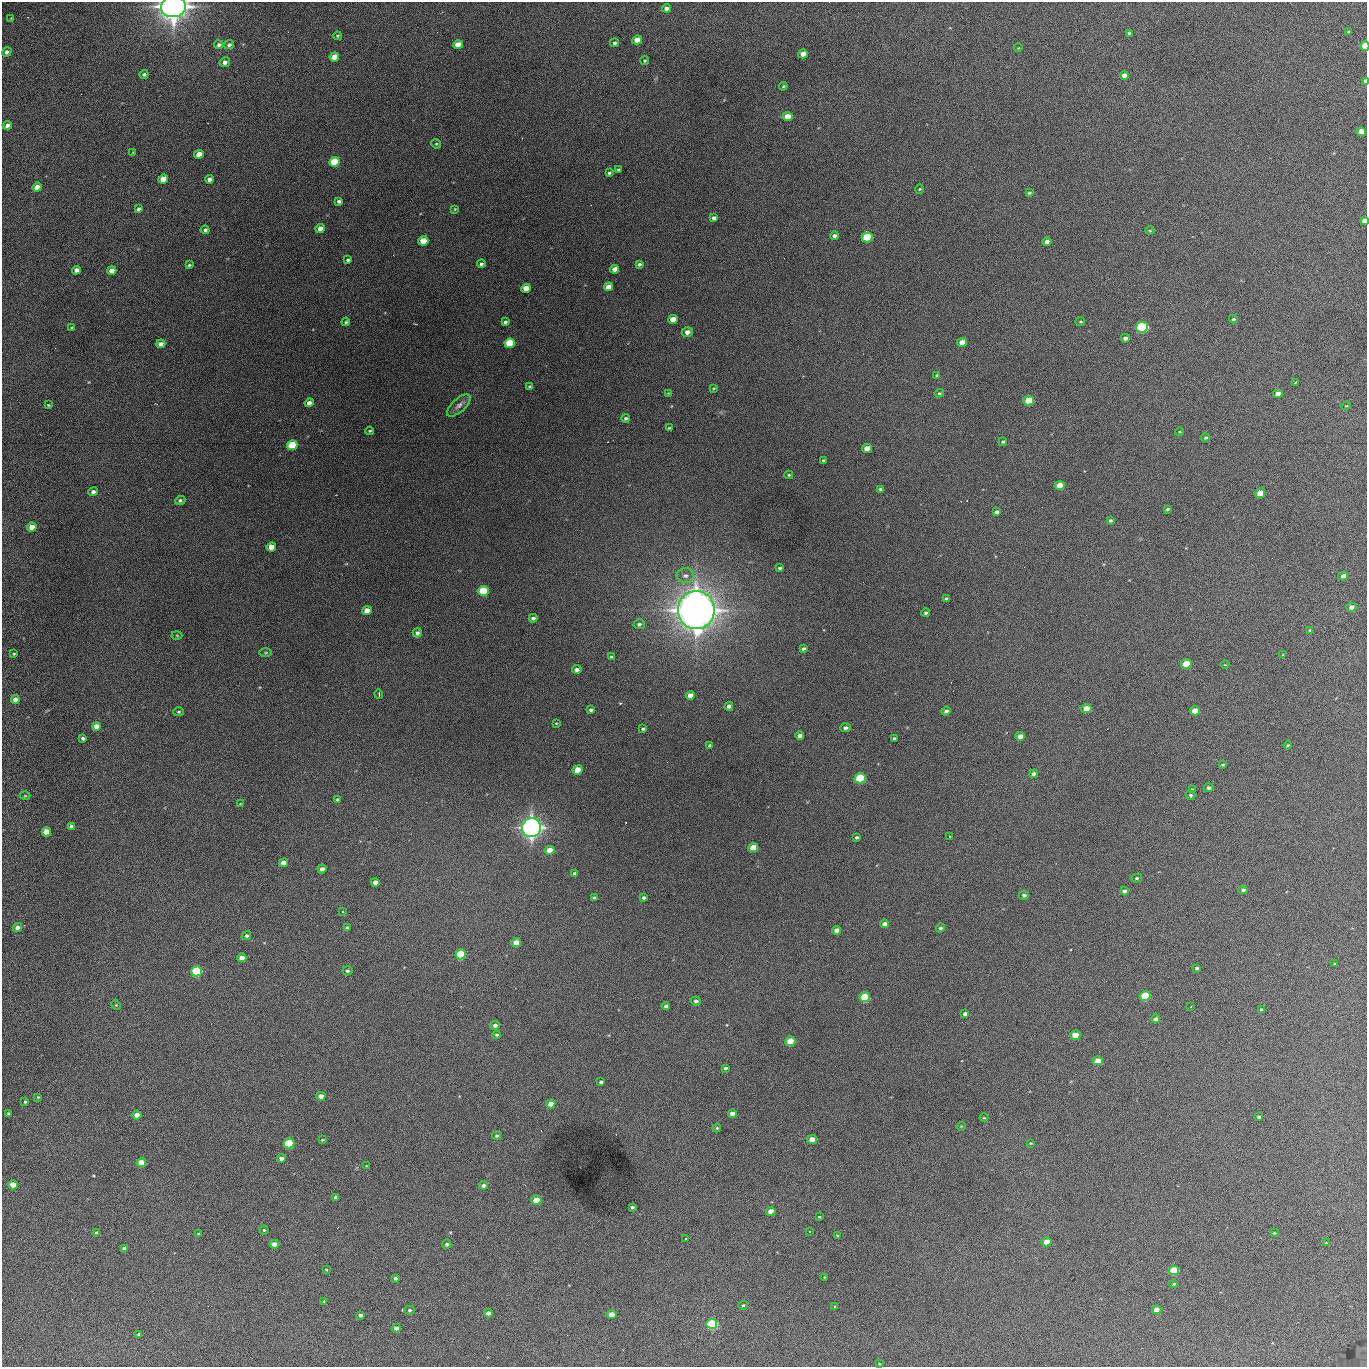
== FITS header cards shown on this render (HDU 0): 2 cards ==
NAXIS1  =                 1365 /fastest changing axis
NAXIS2  =                 1365 /next to fastest changing axis

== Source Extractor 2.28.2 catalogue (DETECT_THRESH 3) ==
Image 1365 x 1365 px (HDU 0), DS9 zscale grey, 1 PNG px = 1 image px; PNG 1369 x 1369 px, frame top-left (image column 1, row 1365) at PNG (2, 2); each listed source drawn as its Kron ellipse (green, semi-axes under 4 px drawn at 4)
Background 425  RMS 72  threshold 216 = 3 sigma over >= 5 px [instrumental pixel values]
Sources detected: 254; all 254 listed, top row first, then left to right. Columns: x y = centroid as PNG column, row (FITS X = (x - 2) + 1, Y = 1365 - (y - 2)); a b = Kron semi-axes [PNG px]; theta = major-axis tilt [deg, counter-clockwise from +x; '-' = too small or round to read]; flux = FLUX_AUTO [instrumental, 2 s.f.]
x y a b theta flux
173 7 12 10 12 4.2e+06
666 8 4 4 - 2.1e+04
11 18 3 3 - 3.2e+03
1349 31 3 2 - 4.4e+03
1129 33 4 3 - 7.4e+03
337 36 4 3 - 5.2e+03
637 40 5 4 - 6.5e+04
615 43 4 4 - 1.1e+04
219 45 4 4 - 1.3e+04
229 45 5 4 - 1.4e+04
458 45 5 4 - 7.1e+04
1365 46 4 3 - 2.6e+05
1018 48 4 3 - 3.9e+03
7 52 5 4 - 1.5e+04
803 54 5 4 - 4.0e+04
334 57 5 4 - 6.9e+04
645 61 4 4 - 5.9e+03
225 62 5 4 - 2.0e+04
144 74 4 4 - 9.7e+03
1124 75 4 4 - 2.9e+04
1365 81 4 3 - 1.9e+04
783 86 4 3 - 6.0e+03
787 116 5 4 - 6.3e+04
7 125 5 4 - 2.0e+04
1361 132 5 4 - 7.5e+04
436 144 5 4 - 6.1e+03
133 152 2 2 - 2.5e+03
199 154 5 4 - 6.0e+04
334 162 5 4 - 2.1e+05
618 170 3 3 - 5.9e+03
609 173 4 3 - 7.5e+03
163 179 5 4 - 8.4e+04
209 179 4 3 - 1.8e+04
37 187 5 4 - 4.5e+04
920 189 4 3 - 3.9e+03
1029 193 4 3 - 7.1e+03
339 201 4 3 - 1.2e+04
138 209 4 3 - 1.1e+04
455 209 4 3 - 5.1e+03
714 218 4 4 - 1.8e+04
1364 221 4 4 - 4.4e+04
320 228 4 4 - 3.9e+04
205 230 4 4 - 1.2e+04
1150 231 5 3 - 4.5e+03
834 236 4 4 - 1.4e+04
867 237 5 5 - 3.8e+05
423 241 5 4 - 9.3e+04
1047 242 4 4 - 2.8e+04
348 260 4 3 - 9.8e+03
481 264 4 4 - 1.1e+04
639 264 4 3 - 1.2e+04
189 265 4 3 - 6.5e+03
615 269 4 4 - 4.0e+04
77 270 4 4 - 2.8e+04
112 271 4 4 - 4.3e+04
608 287 4 4 - 5.0e+04
526 288 5 4 - 9.4e+04
673 319 5 4 - 5.1e+04
1234 319 4 3 - 8.1e+03
346 322 4 4 - 6.9e+03
505 322 4 3 - 1.0e+04
1080 322 5 2 - 4.6e+03
72 327 4 3 - 4.5e+03
1142 327 6 5 - 7.6e+05
687 332 5 4 - 2.6e+04
1125 338 4 4 - 1.6e+04
962 342 5 4 - 5.1e+04
510 343 5 5 - 2.7e+05
161 344 5 4 - 2.7e+04
937 375 4 3 - 5.4e+03
1295 382 3 2 - 3.3e+03
530 387 4 3 - 1.1e+04
714 388 4 3 - 4.6e+03
668 393 3 3 - 3.5e+03
939 393 5 4 - 7.0e+03
1278 394 5 4 - 3.9e+04
1029 401 5 4 - 1.9e+05
309 403 4 4 - 2.5e+04
48 405 3 3 - 4.8e+03
459 405 14 6 42 2.5e+04
1346 406 5 3 - 3.5e+03
626 418 4 4 - 1.0e+04
669 428 3 3 - 5.3e+03
370 431 4 3 - 5.7e+03
1179 432 4 3 - 5.3e+03
1206 438 4 4 - 7.7e+03
1003 442 4 4 - 6.6e+03
292 445 5 5 - 3.6e+05
867 448 5 4 - 5.3e+04
823 460 4 3 - 4.2e+03
789 475 4 3 - 6.1e+03
1060 486 5 4 - 9.9e+04
881 489 4 3 - 1.1e+04
93 492 5 4 - 1.6e+04
1260 493 5 4 - 7.5e+04
180 500 5 4 - 1.1e+04
1167 509 3 3 - 6.8e+03
997 512 4 3 - 1.4e+04
1110 520 4 4 - 1.0e+04
32 527 5 4 - 6.5e+04
271 547 5 4 - 5.4e+04
780 568 4 3 - 9.0e+03
685 576 9 7 -1 2.3e+04
1343 576 5 4 - 2.9e+04
483 591 5 5 - 4.4e+05
947 599 4 4 - 1.5e+04
1351 607 5 4 - 2.7e+04
367 610 5 4 - 4.9e+04
696 610 19 18 - 6.2e+06
926 613 4 4 - 9.0e+03
533 618 4 4 - 1.4e+04
639 624 6 5 - 1.2e+04
1310 630 3 3 - 5.4e+03
417 633 5 4 - 1.6e+04
177 635 5 3 - 4.7e+03
803 649 4 3 - 1.1e+04
266 653 6 3 1 5.9e+03
14 654 3 2 - 5.5e+03
1283 655 4 3 - 4.3e+03
611 657 4 3 - 6.6e+03
1186 664 5 4 - 1.8e+05
1225 665 4 3 - 3.1e+03
577 669 5 4 - 1.6e+04
379 694 5 2 - 4.6e+03
690 695 4 4 - 5.0e+04
15 699 4 4 - 3.0e+04
729 706 4 4 - 1.6e+04
1086 708 5 4 - 7.7e+04
591 710 4 3 - 1.1e+04
946 711 5 4 - 1.4e+04
1195 711 5 4 - 9.4e+04
179 712 5 4 - 7.1e+03
556 723 3 3 - 3.7e+03
96 726 4 4 - 4.3e+04
845 728 5 4 - 1.3e+04
643 729 4 3 - 6.5e+03
800 736 4 4 - 2.1e+04
1020 736 5 4 - 3.0e+04
83 738 4 3 - 1.2e+04
894 738 3 3 - 6.3e+03
1288 745 4 3 - 5.1e+03
710 746 4 3 - 1.2e+04
1223 765 4 3 - 6.2e+03
578 770 5 4 - 1.1e+05
1034 774 4 4 - 1.5e+04
860 778 5 5 - 4.2e+05
1209 788 5 4 - 1.3e+04
1192 789 4 3 - 4.5e+03
1190 795 5 4 - 8.5e+03
25 796 5 3 - 4.9e+03
338 800 4 4 - 9.2e+03
240 804 4 2 - 3.2e+03
72 826 4 4 - 2.7e+04
531 828 10 9 - 2.6e+06
46 832 5 4 - 1.1e+05
949 836 3 2 - 4.5e+03
857 837 3 3 - 7.0e+03
753 848 5 4 - 1.1e+05
550 850 5 4 - 7.1e+04
283 863 4 4 - 5.0e+04
322 869 4 4 - 2.2e+04
574 873 4 3 - 9.9e+03
1137 878 5 4 - 7.1e+03
375 882 4 4 - 2.6e+04
1243 890 5 4 - 1.2e+04
1124 891 4 3 - 1.5e+04
1024 895 5 4 - 1.4e+04
594 897 3 3 - 6.9e+03
644 898 3 3 - 1.0e+04
342 912 3 2 - 4.4e+03
884 924 4 4 - 2.4e+04
17 927 5 4 - 2.0e+04
347 928 4 4 - 9.2e+03
940 928 4 4 - 1.0e+04
836 930 4 4 - 3.4e+04
246 936 5 4 - 1.0e+04
516 942 5 4 - 6.5e+04
460 954 5 5 - 3.8e+05
242 958 4 4 - 4.5e+04
1335 964 3 3 - 5.6e+03
1197 968 4 3 - 9.0e+03
197 971 5 5 - 5.9e+05
347 971 5 4 - 9.4e+03
1145 996 5 5 - 2.7e+05
865 997 5 5 - 3.1e+05
696 1001 5 4 - 1.2e+04
116 1005 5 4 - 5.1e+03
666 1006 4 4 - 1.5e+04
1191 1006 2 2 - 3.0e+03
1261 1010 4 3 - 5.1e+03
965 1014 4 4 - 1.8e+04
1156 1019 4 4 - 1.6e+04
495 1025 5 4 - 1.8e+04
496 1035 4 3 - 6.8e+03
1075 1035 5 4 - 9.4e+04
790 1041 5 5 - 1.3e+05
1098 1061 5 4 - 7.3e+04
725 1068 4 4 - 9.7e+03
601 1082 4 3 - 1.2e+04
321 1096 4 4 - 3.4e+04
38 1097 4 4 - 4.4e+03
25 1102 4 3 - 6.7e+03
551 1104 5 4 - 4.5e+04
8 1114 3 3 - 8.4e+03
732 1114 4 4 - 3.3e+04
137 1115 4 4 - 4.5e+04
1259 1117 4 3 - 1.1e+04
984 1118 4 3 - 4.4e+03
961 1126 4 4 - 5.0e+03
717 1128 4 4 - 4.6e+03
497 1136 4 4 - 9.0e+03
812 1139 5 4 - 5.9e+04
322 1140 4 3 - 4.3e+03
289 1143 5 5 - 4.2e+05
1031 1143 4 3 - 4.8e+03
281 1158 4 4 - 2.4e+04
141 1163 5 4 - 1.1e+05
366 1166 3 2 - 3.3e+03
13 1185 5 4 - 8.1e+04
483 1185 4 4 - 1.4e+04
336 1197 3 3 - 1.1e+04
536 1200 5 4 - 1.0e+05
632 1207 3 3 - 8.1e+03
771 1211 5 4 - 5.3e+04
819 1217 3 2 - 4.3e+03
264 1230 4 4 - 5.2e+03
810 1231 3 2 - 4.2e+03
97 1233 4 4 - 1.7e+04
1274 1233 4 3 - 4.9e+03
198 1234 3 3 - 4.8e+03
837 1235 4 3 - 5.2e+03
685 1239 2 2 - 4.4e+03
1046 1242 5 4 - 7.3e+04
1326 1243 4 3 - 5.0e+03
274 1244 4 4 - 4.6e+04
447 1244 4 4 - 1.3e+04
124 1249 4 4 - 2.3e+04
326 1270 3 2 - 3.7e+03
1174 1270 5 4 - 2.8e+05
825 1277 3 3 - 4.4e+03
395 1278 4 3 - 1.1e+04
1174 1284 4 3 - 4.9e+03
324 1301 4 3 - 4.0e+03
743 1305 4 4 - 6.2e+03
835 1307 3 3 - 5.3e+03
409 1310 5 4 - 7.2e+03
1156 1310 5 4 - 6.3e+04
488 1313 4 4 - 2.6e+04
612 1314 5 4 - 5.9e+04
360 1315 4 3 - 1.2e+04
712 1324 5 5 - 5.8e+05
396 1328 4 4 - 2.7e+04
139 1334 3 3 - 5.4e+03
879 1364 3 2 - 3.9e+03
At the frame edge (FLAGS 8, measured only in part): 4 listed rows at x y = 173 7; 1365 46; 1365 81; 1364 221

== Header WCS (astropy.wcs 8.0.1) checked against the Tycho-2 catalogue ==
Header WCS as astropy/WCSLIB reads it (applying the file's SIP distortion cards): RA---TAN-SIP/DEC--TAN-SIP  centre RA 02:17:46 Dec +13:21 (34.44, +13.35 deg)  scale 1.91 arcsec/px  FOV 43.5' x 43.6'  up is -180 deg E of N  parity flipped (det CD > 0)
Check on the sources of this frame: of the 60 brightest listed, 14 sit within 2.9 arcsec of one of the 15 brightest Tycho-2 stars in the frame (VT <= 12.67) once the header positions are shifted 0.64 arcsec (0.57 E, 0.30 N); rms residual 1.38 arcsec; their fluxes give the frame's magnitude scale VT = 25.70 - 2.5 log10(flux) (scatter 0.24 mag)
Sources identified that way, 14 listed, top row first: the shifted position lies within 2.9 arcsec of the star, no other Tycho-2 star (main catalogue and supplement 1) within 5.8 arcsec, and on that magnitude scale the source's flux lands within +1.5 / -3 mag of the star's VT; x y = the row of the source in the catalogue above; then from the Tycho-2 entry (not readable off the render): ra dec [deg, ICRS J2000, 3 dp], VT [Tycho-2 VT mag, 2 dp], TYC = Tycho-2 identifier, HIP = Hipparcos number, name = IAU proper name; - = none
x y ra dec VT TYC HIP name
173 7 34.717 +12.992 7.01 637-807-1 10784 -
1365 46 34.068 +13.016 12.11 637-923-1 - -
867 237 34.341 +13.116 11.78 637-767-1 - -
1142 327 34.191 +13.165 10.78 637-980-1 - -
510 343 34.536 +13.172 12.67 637-944-1 - -
292 445 34.655 +13.226 12.20 637-883-1 - -
483 591 34.551 +13.304 11.62 637-695-1 - -
860 778 34.345 +13.404 11.61 637-1245-1 - -
531 828 34.525 +13.430 7.86 637-948-1 10730 -
197 971 34.708 +13.505 11.14 637-18-1 - -
865 997 34.343 +13.520 12.11 637-855-1 - -
289 1143 34.658 +13.597 11.37 637-890-1 - -
1174 1270 34.174 +13.666 12.36 637-601-1 - -
712 1324 34.427 +13.694 11.59 637-1123-1 - -